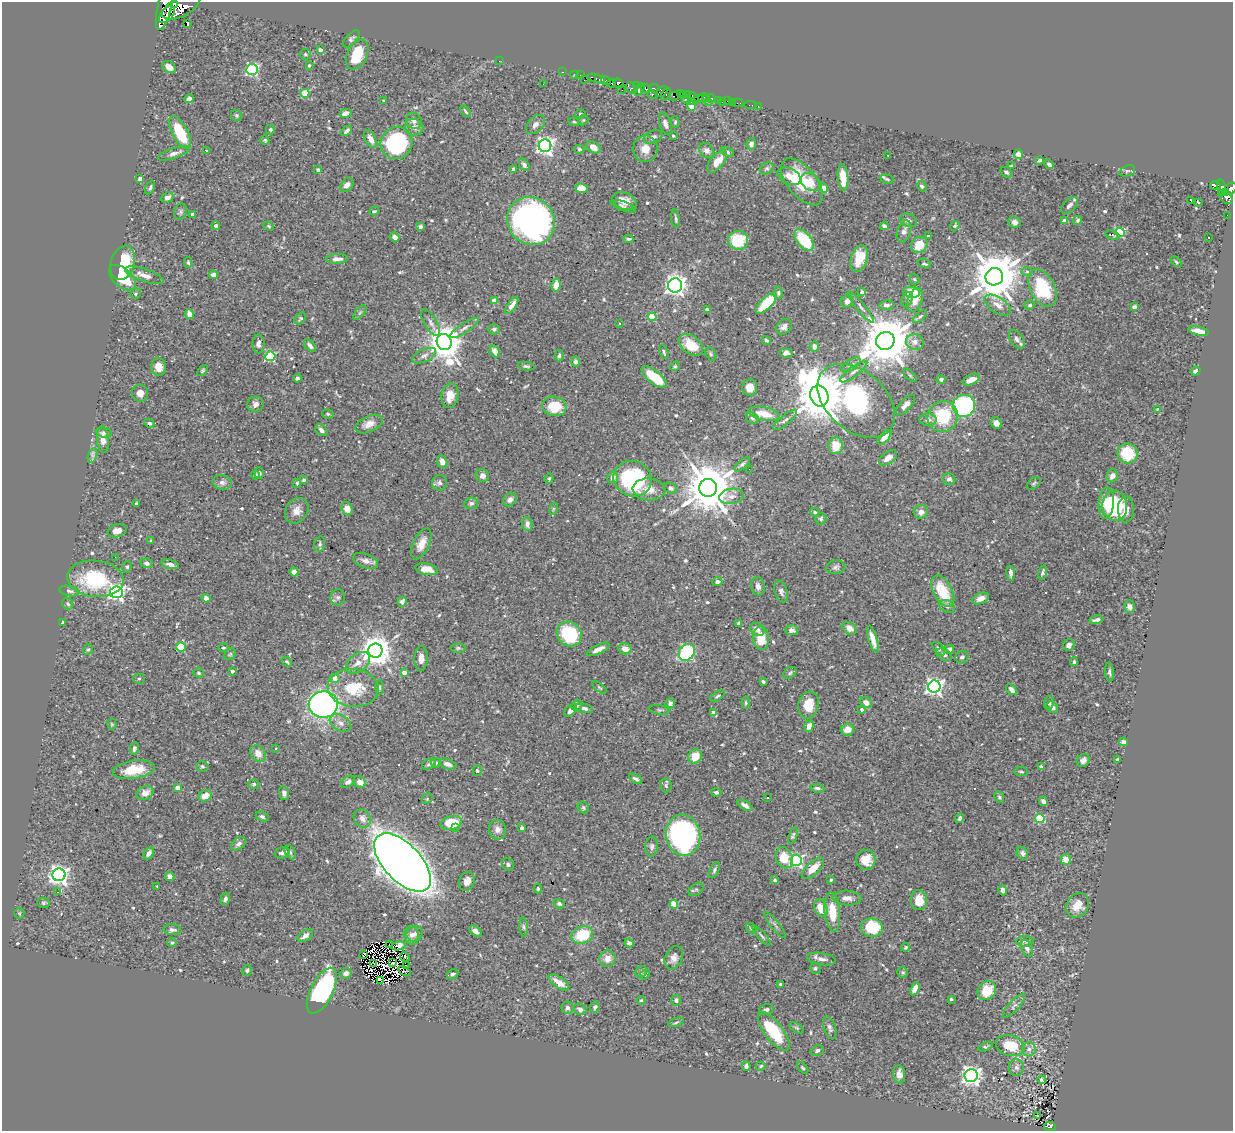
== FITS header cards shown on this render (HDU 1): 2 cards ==
NAXIS1  =                 1231
NAXIS2  =                 1129

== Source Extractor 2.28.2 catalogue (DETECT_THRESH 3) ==
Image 1231 x 1129 px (HDU 1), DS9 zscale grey, 1 PNG px = 1 image px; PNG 1235 x 1133 px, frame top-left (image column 1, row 1129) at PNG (2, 2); each listed source drawn as its Kron ellipse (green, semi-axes under 4 px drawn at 4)
Background 0.464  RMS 0.0093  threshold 0.0278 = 3 sigma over >= 5 px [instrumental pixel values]
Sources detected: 606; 6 with non-positive FLUX_AUTO (blend fragments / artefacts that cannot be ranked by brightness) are neither listed nor drawn; of the other 600, the 500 brightest by FLUX_AUTO listed and drawn (100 fainter detections omitted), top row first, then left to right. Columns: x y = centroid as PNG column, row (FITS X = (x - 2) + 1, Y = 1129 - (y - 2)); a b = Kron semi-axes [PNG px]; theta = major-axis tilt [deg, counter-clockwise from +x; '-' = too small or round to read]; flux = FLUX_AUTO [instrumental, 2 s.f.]
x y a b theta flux
175 4 4 3 - 1300
165 6 24 7 76 3600
181 7 20 9 27 8500
167 15 10 5 49 2600
187 23 3 2 - 4.4
351 39 11 5 45 1.6
320 50 4 3 - 3
305 54 6 5 - 1
357 55 16 9 64 18
499 61 2 2 - 24
309 65 3 3 - 1.1
169 67 7 5 -37 4.1
252 70 5 5 - 97
562 72 3 2 - 17
574 74 2 2 - 9.7
580 75 2 2 - 6.1
592 77 3 2 - 25
596 78 9 3 -15 62
584 80 2 2 - 41
606 81 5 3 - 410
611 83 5 3 - 440
618 83 5 4 - 420
543 84 2 2 - 1
636 85 4 3 - 140
632 88 6 5 - 260
654 88 5 3 - 200
639 89 6 3 53 560
646 89 5 4 - 510
622 90 2 2 - 5.2
662 92 6 4 42 180
305 93 4 4 - 23
680 93 4 3 - 310
652 94 5 3 - 340
666 94 7 4 60 170
688 94 4 2 - 33
674 96 5 2 - 280
683 96 4 3 - 73
693 97 6 3 -51 59
698 98 3 2 - 16
703 98 5 3 - 30
707 98 3 3 - 16
710 98 4 3 - 340
189 99 5 4 - 2.7
685 99 3 2 - 99
718 100 3 3 - 73
384 101 3 3 - 0.76
691 101 3 2 - 7.4
728 101 3 2 - 17
708 102 2 2 - 56
722 102 3 2 - 6.7
732 102 2 2 - 5.6
738 103 5 2 - 12
750 105 6 2 0 11
692 106 5 4 - 16
758 106 2 2 - 4.6
466 111 6 3 -53 1.2
345 113 6 4 11 3.1
580 114 5 4 - 0.85
236 115 6 5 - 1.1
583 120 6 4 44 0.76
414 121 8 7 - 2.9
574 122 6 4 -8 0.85
675 122 6 4 89 0.86
535 124 11 7 46 3
665 124 11 5 -72 2.9
414 127 9 8 - 3
270 130 5 4 - 0.79
346 131 6 3 47 2
180 132 18 7 -62 26
673 136 3 3 - 0.84
653 137 10 6 23 2.5
371 139 10 5 -62 4.1
265 140 5 4 - 0.96
397 143 16 15 - 79
751 144 6 4 85 2.4
545 146 6 6 - 260
594 147 7 5 -30 5.1
579 149 5 4 - 1
645 149 13 12 - 7.3
206 150 3 3 - 0.81
706 151 8 6 -46 3.1
727 152 6 4 -28 1.1
174 153 17 5 19 3
1018 154 5 4 - 3.3
888 155 3 2 - 1.4
1040 160 4 3 - 1.4
717 161 13 6 50 8.9
1049 164 5 3 - 1.4
524 165 6 4 -55 2.4
1011 166 4 3 - 0.91
767 168 7 5 32 1.1
513 169 4 3 - 1.6
318 170 4 3 - 1.8
1127 171 8 5 19 1.4
1006 172 6 4 -38 1.3
789 176 12 8 -27 4.4
843 177 13 5 -85 10
140 178 4 3 - 4
887 179 7 4 -13 0.94
802 182 28 14 -50 25
811 182 10 8 -40 4.9
347 185 8 5 46 3.1
1216 185 5 4 - 170
922 186 5 4 - 1.4
150 188 7 4 63 1.2
581 188 6 5 - 11
824 188 5 4 - 11
1221 188 8 3 -81 190
1230 189 7 5 43 640
1226 193 4 3 - 170
167 197 6 4 27 2.6
1225 197 8 5 -42 350
1191 200 4 2 - 2.7
624 201 12 8 -23 5.6
1198 202 3 3 - 1.6
1069 205 10 6 46 2.9
623 206 13 4 -20 2.1
374 211 5 3 - 0.77
181 212 8 6 77 1.4
192 215 4 3 - 1.7
1227 215 2 2 - 3.1
676 219 9 3 -84 1.1
908 220 9 6 -24 1.9
1078 220 5 4 - 1.1
531 221 25 23 -44 210
1064 221 4 3 - 7.4
1015 222 6 5 - 2.8
216 225 4 3 - 2.2
269 226 5 4 - 0.81
884 226 4 3 - 1.6
955 226 5 4 - 0.87
420 227 4 4 - 1.9
904 231 11 6 72 3.2
1120 232 5 4 - 42
1112 235 7 4 -16 1.2
929 236 3 3 - 0.84
395 237 5 4 - 2.8
1208 238 3 2 - 1.1
629 239 5 3 - 1.1
738 240 10 9 - 21
804 240 13 7 -50 30
919 245 9 7 43 12
859 258 13 8 72 15
337 259 11 4 2 3.2
188 262 5 4 - 0.95
1176 262 6 4 -39 0.99
123 263 18 11 73 24
924 264 7 4 -14 1.1
1027 271 6 4 -1 0.88
144 275 20 6 -19 5.2
213 275 4 4 - 4
994 277 9 8 - 3200
122 278 16 9 -43 20
914 279 5 5 - 0.8
556 285 6 4 80 4.9
675 285 7 7 - 380
1043 288 20 12 -62 37
862 292 3 3 - 3.4
911 292 8 5 -8 18
778 293 6 4 88 1.2
136 294 6 5 - 0.96
907 299 8 5 58 1.5
494 300 4 4 - 5.6
915 300 12 7 69 5.8
847 301 6 6 - 3.1
766 303 14 5 46 25
512 305 10 4 56 4
886 305 7 4 9 1.9
998 305 15 7 -33 5.2
1030 305 5 4 - 1.3
861 307 20 3 -51 2.4
1134 307 4 4 - 1.8
707 309 3 3 - 1.8
360 312 8 4 49 1.1
189 314 5 4 - 5
652 317 4 4 - 23
920 317 8 4 41 1.2
300 319 7 4 48 1.1
431 323 15 6 -59 3.2
619 323 3 3 - 2.2
784 327 8 6 44 2.7
464 328 17 5 33 3.1
494 329 6 5 - 1.5
1199 331 10 4 -12 5.8
1017 339 10 6 -55 2.4
766 340 5 4 - 1.3
885 341 9 8 - 3900
444 342 8 7 - 1500
915 342 9 8 - 3.9
259 344 9 6 -90 2.4
310 345 7 4 -50 2.4
691 345 14 9 -38 13
814 347 5 4 - 2.8
495 351 6 4 -62 4.5
664 352 7 3 -68 1.1
786 353 6 4 -10 3.3
711 354 7 4 -62 1
270 356 5 5 - 49
424 356 13 6 24 2.8
559 356 6 4 85 1.2
575 362 5 4 - 2
851 365 11 5 34 2
526 366 8 4 -7 1.2
675 366 5 4 - 0.8
158 367 9 7 -82 6
203 371 6 4 50 0.81
1196 371 5 4 - 2.2
854 372 16 5 37 2.9
910 375 8 3 -45 0.84
654 377 15 6 -38 19
297 378 4 3 - 1.8
941 379 4 4 - 1.6
971 380 9 5 24 4.3
750 388 8 7 - 6.6
140 393 8 8 - 3.8
450 396 12 8 79 7.7
819 396 10 9 - 4200
856 401 44 29 -42 92
255 404 8 7 - 3.5
906 405 12 5 46 3.4
554 406 12 9 -8 17
964 406 11 11 - 86
1157 409 4 4 - 0.78
328 414 6 4 -16 0.88
764 414 16 6 -13 10
943 417 15 15 - 31
752 418 7 5 -32 1.1
785 420 15 4 39 2.2
928 420 8 6 0 2.7
149 423 5 4 - 1.1
996 423 6 5 - 3.1
369 424 14 8 24 5.3
321 430 7 5 -42 2
104 432 8 5 -6 1.3
884 437 9 4 48 5.5
103 439 13 6 -83 3.9
836 446 8 7 - 11
1127 453 10 10 - 21
92 455 8 4 71 1.6
888 458 10 6 34 4.2
442 462 6 5 - 3.7
742 464 9 4 41 1.5
749 469 2 2 - 1.6
259 473 5 4 - 1.4
256 475 4 4 - 1.5
482 476 7 6 - 2.7
1112 476 6 5 - 3.5
613 477 6 5 - 4.1
549 478 5 4 - 0.81
633 479 19 17 -23 66
949 479 6 5 - 2.6
304 480 4 3 - 1.3
222 482 10 7 -11 2.7
297 483 4 3 - 0.92
439 483 8 7 - 2.3
1034 483 8 5 38 1.1
671 488 7 5 -28 1.6
708 488 9 9 - 3900
649 489 16 11 -5 7.4
732 496 12 7 8 3.8
510 499 7 6 - 2.4
471 503 7 5 16 1.6
1106 503 16 8 85 11
136 504 3 3 - 1
1115 506 15 12 -83 42
347 509 7 5 -72 5.8
553 509 6 4 71 0.8
1126 509 13 8 -89 5.3
297 511 13 11 56 5.3
815 512 5 4 - 1
921 512 7 6 - 3.8
821 519 6 5 - 1.4
527 524 7 5 -83 3.2
117 531 10 6 15 4
150 541 3 2 - 0.94
320 544 7 5 77 1.5
421 544 16 8 65 6.6
115 557 2 2 - 1.6
366 561 13 7 -20 3.5
147 563 6 5 - 1.4
170 564 9 4 -16 2.8
127 567 6 4 75 1.1
836 567 9 7 5 1.9
427 569 11 5 -12 6.3
294 572 4 4 - 4.4
1043 572 7 3 75 1.4
1011 573 7 3 -84 2.3
95 579 28 18 -6 44
717 582 5 4 - 2.4
758 586 9 6 -79 2.9
69 591 10 5 -11 2
943 591 17 9 -62 20
116 592 6 6 - 200
781 592 11 6 -70 2.1
338 597 8 7 - 2.1
206 598 4 4 - 3.3
981 598 9 5 20 4
402 602 5 4 - 2.8
68 604 6 5 - 1.2
947 606 8 6 -27 2
1129 607 6 5 - 2.1
1096 620 7 3 12 2.1
63 622 3 3 - 1
738 623 4 3 - 0.83
849 628 7 5 -37 5.2
757 630 8 5 -37 3.6
791 630 6 5 - 3
569 634 13 11 -46 37
761 638 12 8 -85 14
873 639 14 4 -73 5.5
1069 645 6 5 - 2.1
181 647 5 4 - 32
223 648 5 4 - 0.9
458 648 7 5 0 1.1
88 649 6 4 65 0.91
598 649 12 4 26 4.1
625 649 7 5 -10 4.7
939 649 8 5 -47 1.3
949 649 5 4 - 3.3
375 651 7 7 - 1200
687 652 9 7 48 66
230 654 6 5 - 0.96
944 655 8 5 -27 1.7
962 657 7 6 - 2.1
421 658 12 6 89 4.8
287 662 6 4 -49 0.87
1074 662 4 3 - 0.86
358 663 14 9 38 5
232 671 4 4 - 2
1109 672 9 4 -86 1.5
199 673 5 5 - 1.1
404 673 4 4 - 5.3
790 673 7 5 35 1.2
335 678 4 4 - 6
139 679 5 5 - 0.9
763 682 3 3 - 1.2
380 687 7 3 -89 0.84
599 687 9 3 -40 0.79
934 687 6 6 - 270
353 688 25 19 -6 23
1012 690 6 4 -44 2.9
718 696 8 4 32 1.1
866 702 6 5 - 4.1
670 703 5 4 - 2.2
746 703 6 4 -86 0.88
1049 703 6 5 - 1.3
323 704 15 13 7 230
577 705 6 5 - 1.2
808 705 13 10 78 12
1052 707 6 5 - 2.4
584 708 9 4 -12 2.7
862 709 4 3 - 1.7
571 710 7 5 42 2.7
659 710 10 4 -7 1.3
713 712 4 3 - 2
340 723 12 7 -31 3.4
112 724 5 5 - 0.77
809 726 5 4 - 4.1
847 729 7 6 - 4.8
1123 742 4 4 - 2.2
134 748 6 4 80 1.7
276 748 4 3 - 0.81
258 753 9 7 -58 5.9
695 756 7 6 - 11
1118 759 4 3 - 0.94
1083 760 7 6 - 2.9
436 763 5 4 - 1.6
429 764 7 5 29 1.3
448 764 9 5 -19 3.3
202 766 6 5 - 1.1
1041 767 4 4 - 3.2
134 770 21 9 8 17
477 770 5 4 - 1.5
1021 772 7 4 -7 0.98
636 779 7 4 -30 1.7
348 782 7 5 35 2.5
360 782 7 5 -38 4.2
254 784 5 4 - 0.86
666 785 7 6 - 1.3
178 788 4 4 - 5.3
817 788 7 4 -8 1.6
716 792 5 4 - 1.6
145 793 9 7 25 5.1
284 793 7 5 -75 1.7
205 796 7 5 28 6
767 797 3 3 - 1.6
999 797 6 4 -63 0.94
427 799 6 4 47 0.94
1043 801 5 4 - 2.6
745 805 8 4 -32 2.7
583 807 6 5 - 1.3
262 816 7 5 -24 1.6
960 818 5 3 - 1.5
1040 818 5 4 - 37
362 819 9 8 - 3.9
451 823 11 7 14 22
456 828 3 2 - 2.9
522 828 3 3 - 3
497 830 10 8 -80 3.7
683 835 21 17 -80 170
793 835 8 3 71 1.2
239 844 8 5 35 2.4
652 847 10 6 86 2
290 852 8 5 -60 1.2
149 853 6 4 58 2.6
282 853 8 5 16 2.1
1022 853 6 5 - 2
784 858 11 8 -69 12
1066 859 5 5 - 5.9
796 860 5 5 - 110
866 860 10 9 - 8.4
402 862 36 18 -47 1400
508 864 6 5 - 1.8
813 868 14 6 45 8.1
714 870 9 4 63 1.3
59 875 6 6 - 350
170 876 5 4 - 2.4
775 880 3 3 - 1.3
831 880 3 3 - 0.76
467 881 9 7 64 5.4
157 886 3 2 - 1.6
538 889 4 3 - 0.78
696 889 8 5 37 1.3
1003 890 5 4 - 2.7
58 892 3 3 - 21
847 898 14 7 -2 3.9
225 899 6 4 75 2
919 900 10 8 -85 8.8
43 903 6 5 - 0.99
559 904 5 4 - 1.2
674 904 4 4 - 19
1077 905 13 10 51 7.8
821 908 9 6 -67 11
832 912 19 7 -85 14
19 913 5 5 - 0.76
775 925 16 3 -52 1.6
524 927 10 4 -85 1.4
751 928 6 4 -45 0.84
872 928 11 9 -7 31
172 930 9 5 -3 2
475 931 7 4 -38 2.7
415 934 8 7 - 2.7
305 935 8 5 33 3
412 935 9 7 -77 3
582 935 11 8 18 22
762 936 13 3 -48 1.3
1025 941 9 5 3 1.2
172 943 5 4 - 0.8
629 943 4 4 - 2.1
389 944 3 2 - 1.1
398 946 7 4 6 1.7
906 947 4 3 - 0.93
1027 948 8 5 -67 3
363 955 3 2 - 2.3
405 957 5 3 - 1.2
674 958 12 8 64 3.9
607 959 8 8 - 5.2
822 959 14 6 -10 3
374 963 4 2 - 0.77
392 963 3 2 - 1.1
406 966 3 2 - 1.2
815 968 6 5 - 1.1
247 970 5 5 - 1.1
404 971 7 3 -30 1.2
641 972 6 5 - 1.3
903 972 5 5 - 1.1
346 973 6 5 - 2.2
452 974 6 5 - 1.8
645 975 5 4 - 1.2
381 981 3 3 - 240
559 982 12 5 -33 6.5
781 984 3 3 - 1.1
915 989 7 4 67 3.7
987 990 10 8 52 15
322 991 25 11 63 96
951 999 3 3 - 1.5
641 1000 4 4 - 0.86
676 1000 5 4 - 1.6
1014 1006 15 5 48 2.6
595 1007 6 5 - 1.5
567 1008 6 6 - 2.1
580 1009 6 5 - 2
766 1010 7 5 18 1.3
676 1022 8 4 19 1.1
797 1028 8 4 -31 0.96
830 1028 12 6 -71 2.1
774 1031 23 9 -53 30
1010 1046 14 10 -14 18
986 1047 7 4 22 0.92
1029 1049 7 6 - 2.7
817 1050 7 5 24 1.9
746 1066 5 3 - 1.8
761 1066 5 4 - 0.86
1016 1067 8 7 - 2.4
803 1068 7 3 -48 0.9
899 1074 9 6 -82 3.9
971 1075 6 6 - 320
1042 1080 4 3 - 0.83
1038 1116 3 2 - 1.6
1050 1126 6 4 -6 53
At the frame edge (FLAGS 8, measured only in part): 2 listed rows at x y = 165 6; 1230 189
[100 fainter detections neither listed nor drawn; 6 non-positive-flux detections neither listed nor drawn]